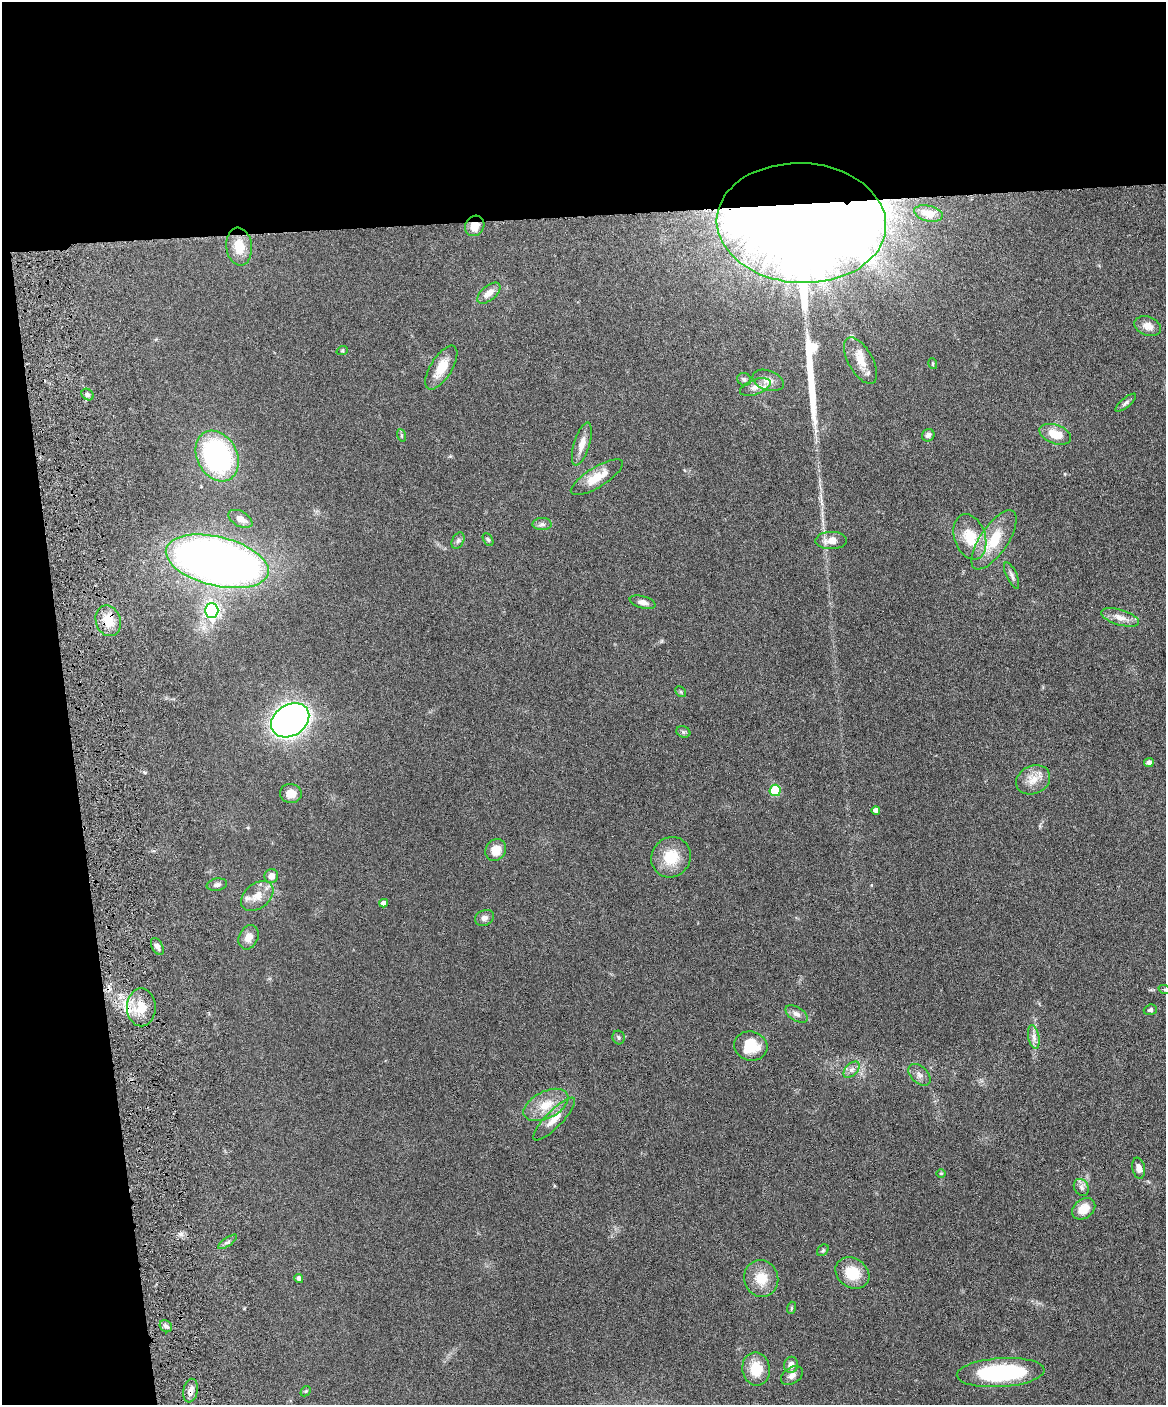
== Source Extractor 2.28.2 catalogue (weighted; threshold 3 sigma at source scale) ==
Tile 1 of 4 x 3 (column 1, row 1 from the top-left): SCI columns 58-1221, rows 3052-4454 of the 4773 x 4594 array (HDU 1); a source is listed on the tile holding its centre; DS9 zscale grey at full resolution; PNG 1168 x 1407 px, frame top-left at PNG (2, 2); each listed source drawn as its Kron ellipse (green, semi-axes under 4 px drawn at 4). Shown black and unused: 21% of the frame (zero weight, under 4 of 8 exposures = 3% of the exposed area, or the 3 px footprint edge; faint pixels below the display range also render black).
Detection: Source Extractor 2.28.2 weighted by HDU 2 'WHT'; one run over the whole footprint, this tile lists its part. Background 0.0807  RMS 0.0046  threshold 0.0188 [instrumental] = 3 sigma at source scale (4.09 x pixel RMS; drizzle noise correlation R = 1.36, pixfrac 0.8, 0.05/0.05 arcsec/px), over >= 5 px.
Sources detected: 84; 1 inside a brighter object's white glare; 1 long thin detection or spike segment (spike, bleed or trail) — neither listed nor drawn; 3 inside a brighter listed object's ellipse — not listed separately; the other 79 listed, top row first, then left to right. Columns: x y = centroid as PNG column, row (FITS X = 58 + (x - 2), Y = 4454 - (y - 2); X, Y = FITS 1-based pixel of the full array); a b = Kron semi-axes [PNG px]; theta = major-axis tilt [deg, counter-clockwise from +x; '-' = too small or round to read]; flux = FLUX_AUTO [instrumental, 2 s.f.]
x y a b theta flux
928 213 14 8 -13 3.9
801 223 85 60 -3 2000
475 226 10 9 - 4.7
239 247 19 13 -83 7.6
489 293 14 7 40 3.5
1148 326 14 9 -20 3.8
342 351 6 3 18 0.46
860 361 26 12 -60 6.2
933 364 5 3 - 0.39
441 368 25 10 58 8.4
744 379 7 6 - 0.91
768 380 16 10 -19 3.5
755 387 16 7 20 2.6
87 394 6 5 - 1.1
1126 403 13 4 40 1.2
1055 434 16 9 -20 7.9
401 435 6 4 -72 0.57
928 435 6 6 - 1.5
582 444 22 8 73 4.2
217 456 27 20 -62 77
597 477 30 10 32 8.3
240 519 13 7 -30 3.3
542 524 9 6 1 1.4
970 537 23 15 -71 11
488 539 7 4 -61 0.68
994 540 34 14 56 14
458 541 9 5 63 1.1
831 541 16 8 2 4.3
217 561 52 24 -14 340
1012 575 14 5 -66 1.5
642 602 13 6 -14 2
212 611 7 6 - 110
1120 617 20 7 -16 4
108 621 16 12 -70 8.1
681 692 6 4 -46 0.57
290 720 20 15 33 280
683 732 7 5 -22 0.91
1149 763 5 4 - 1.6
1033 780 18 14 25 5.5
775 790 6 5 - 18
291 793 11 9 -7 3.9
876 810 4 4 - 1.7
496 850 11 10 - 5.4
671 857 21 19 52 12
271 876 7 6 - 2.7
217 885 10 6 10 1.5
257 896 18 12 40 5.4
384 903 4 4 - 2.2
484 918 10 7 23 1.8
249 937 13 9 66 3.6
157 946 9 5 -62 1.6
1165 990 6 4 -19 0.52
141 1007 19 14 -90 8.3
1150 1010 6 5 - 0.84
796 1014 12 6 -31 2.1
619 1037 7 6 - 0.81
1034 1037 12 5 -79 2
751 1046 17 14 -17 11
852 1070 10 6 45 1.7
919 1075 13 8 -44 2.1
546 1105 24 13 26 8.4
554 1119 28 8 46 5.2
1139 1168 10 6 -79 2.5
941 1173 5 3 - 0.38
1081 1187 9 7 -59 1.5
1084 1209 13 9 36 6.2
228 1242 11 3 35 0.81
823 1250 6 5 - 0.68
852 1273 18 14 -36 9.9
299 1278 4 4 - 1.5
761 1278 19 17 -74 8.4
791 1308 6 4 72 0.49
166 1326 7 5 -42 1.2
791 1365 8 7 - 2.4
756 1369 17 14 -81 10
1001 1373 44 14 4 48
792 1375 12 8 34 2.1
191 1391 12 7 80 2.3
306 1391 6 4 43 0.54
Overlapping masked pixels (flux is a lower limit): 4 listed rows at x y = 801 223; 475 226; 108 621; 191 1391
Isophote crosses this tile's border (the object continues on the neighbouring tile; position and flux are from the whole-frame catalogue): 1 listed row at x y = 1165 990